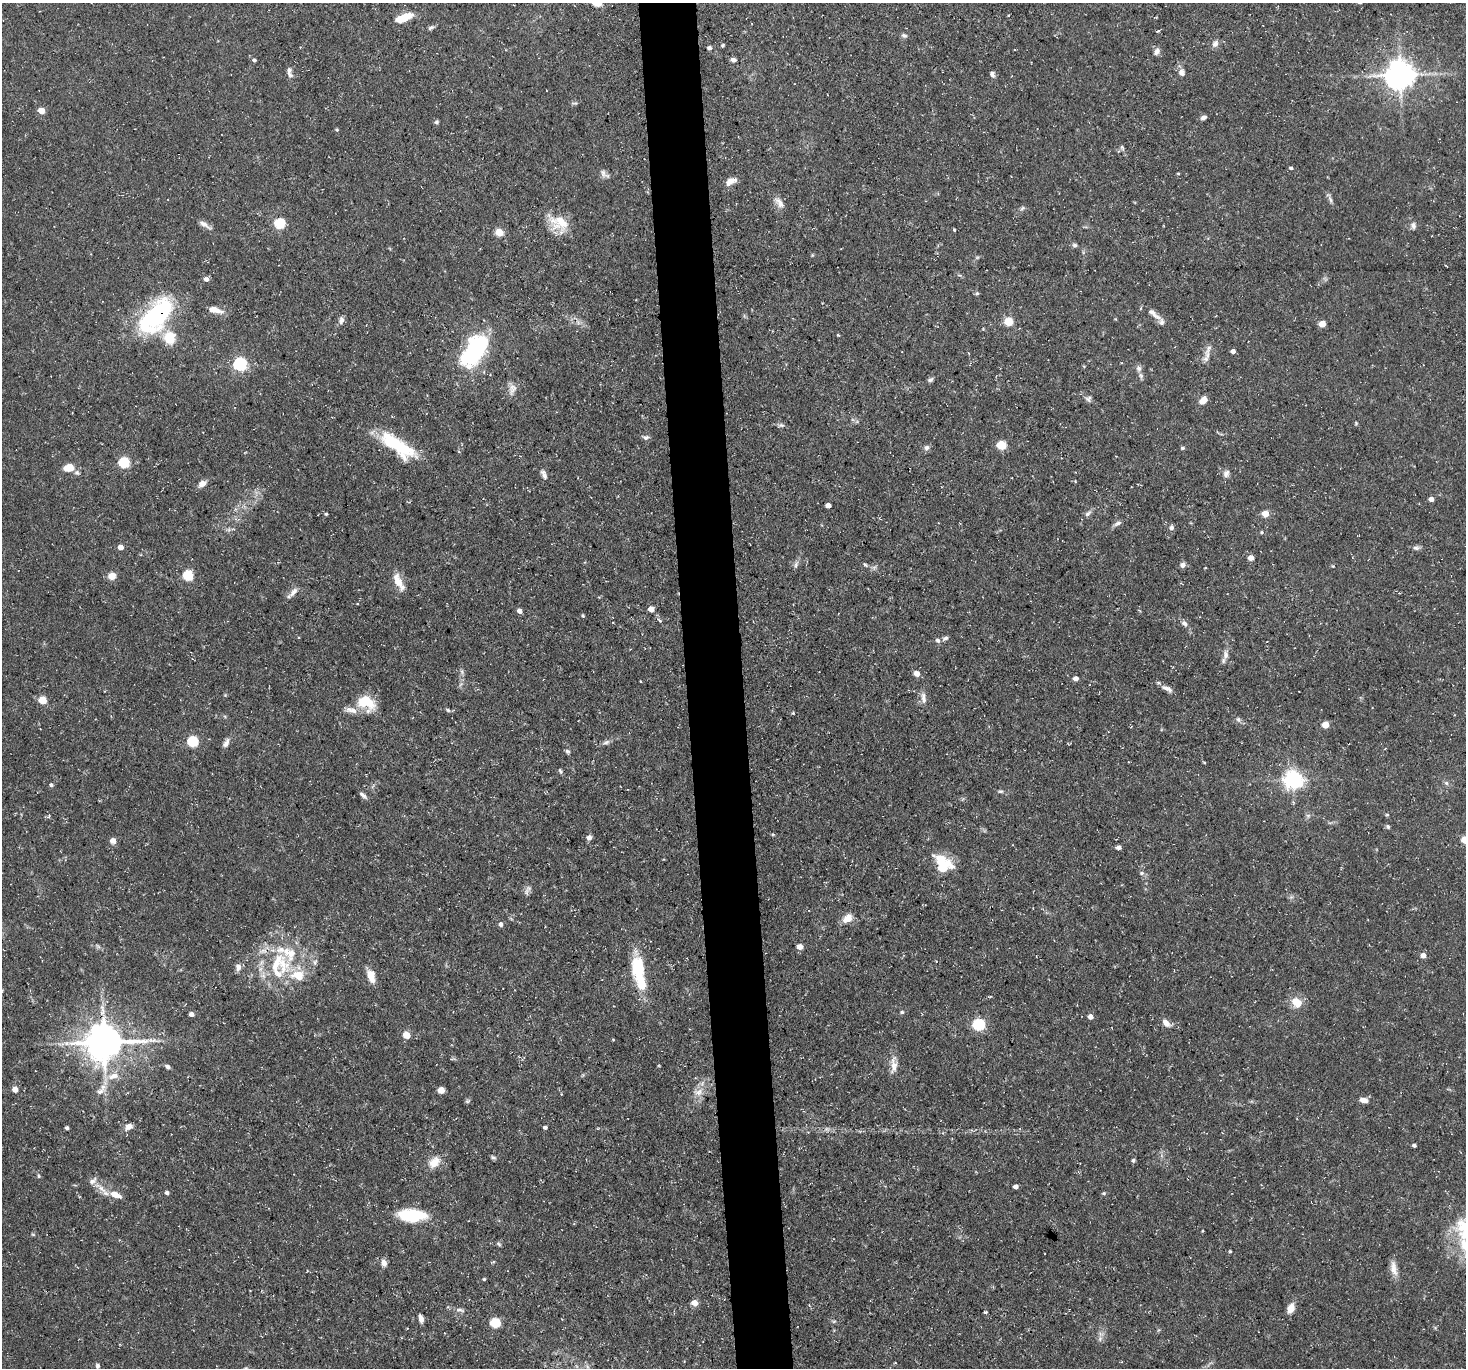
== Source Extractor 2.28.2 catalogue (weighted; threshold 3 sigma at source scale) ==
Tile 5 of 3 x 3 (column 2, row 2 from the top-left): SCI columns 1464-2927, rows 1510-2875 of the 4390 x 4362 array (HDU 1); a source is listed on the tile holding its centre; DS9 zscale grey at full resolution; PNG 1468 x 1370 px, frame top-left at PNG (2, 3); no overlay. Shown black and unused: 4% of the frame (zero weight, under 3 of 5 exposures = <1% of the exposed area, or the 3 px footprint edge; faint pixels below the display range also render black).
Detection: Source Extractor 2.28.2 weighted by HDU 2 'WHT'; one run over the whole footprint, this tile lists its part. Background 0.118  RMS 0.0048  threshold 0.0217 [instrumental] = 3 sigma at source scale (4.5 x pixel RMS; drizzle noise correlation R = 1.50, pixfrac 1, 0.05/0.05 arcsec/px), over >= 5 px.
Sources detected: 189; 1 inside a brighter object's white glare — not listed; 10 inside a brighter listed object's ellipse — not listed separately; the other 178 listed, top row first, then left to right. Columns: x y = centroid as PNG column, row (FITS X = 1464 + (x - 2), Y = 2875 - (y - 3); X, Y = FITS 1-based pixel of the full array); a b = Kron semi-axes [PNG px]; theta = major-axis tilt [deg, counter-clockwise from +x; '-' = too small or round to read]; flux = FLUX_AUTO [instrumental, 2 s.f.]
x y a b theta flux
1008 15 3 2 - 0.43
404 18 17 7 22 11
431 28 9 5 29 1.1
904 35 8 5 -23 1.1
1215 44 9 7 64 2.1
723 45 5 4 - 0.62
709 48 5 4 - 1.2
1157 51 10 7 63 2
254 60 5 4 - 1.1
734 60 6 5 - 1.7
289 70 8 6 80 1.5
1181 72 10 8 -68 2.3
992 74 7 6 - 1.4
1400 75 9 8 - 770
575 103 8 3 -4 0.69
41 111 5 4 - 7.1
1203 117 7 5 17 1.7
436 122 6 4 16 0.79
337 130 4 4 - 0.57
1122 147 6 4 -73 0.79
1291 168 5 3 - 0.73
603 173 11 6 -73 1.8
1178 173 4 3 - 0.45
730 181 14 8 24 3.7
1330 199 11 4 -66 1.5
779 203 15 8 -52 3.4
1022 208 7 4 45 0.88
560 220 28 22 -5 10
204 224 18 6 -32 2.6
280 224 6 5 - 33
1413 226 9 6 -84 1.7
954 230 4 3 - 0.53
499 232 9 7 -22 4.5
1075 245 7 5 -2 0.98
206 279 6 6 - 1.6
977 293 5 5 - 0.71
215 310 17 7 -13 4.8
1153 314 26 7 -39 4.4
156 316 45 22 50 62
341 320 10 7 79 1.8
1009 322 5 5 - 16
1322 324 5 4 - 6.9
169 338 11 10 - 12
1209 348 19 6 62 2.7
475 350 27 14 56 77
1233 351 4 4 - 2.1
240 364 6 6 - 92
1139 368 8 7 - 1.7
930 380 7 5 32 1.2
512 389 15 10 69 3.5
1088 399 8 7 - 1.3
1203 400 9 7 50 3.9
1356 423 5 4 - 0.51
781 425 7 5 -11 1.1
646 437 9 6 1 1.3
1001 445 5 5 - 22
398 446 45 16 -32 26
927 447 8 7 - 1.5
1182 448 5 4 - 0.72
124 463 6 5 - 40
69 468 11 9 8 7
1226 474 10 7 64 2
544 475 13 6 -67 1.9
202 484 8 6 34 3.1
1431 499 5 4 - 2.6
828 505 5 4 - 2.4
1088 513 11 6 43 1.7
326 514 4 4 - 0.52
1265 514 5 5 - 6.9
1118 523 12 5 27 1.6
1171 527 7 6 - 1.4
1261 532 5 4 - 0.66
121 547 5 5 - 3.3
1416 548 9 7 5 1.4
1251 558 5 4 - 3.8
796 565 9 5 65 1.4
865 565 6 4 -39 0.76
1183 565 6 6 - 1.9
112 576 7 6 - 5.5
188 576 6 5 - 35
398 582 23 8 -63 6.3
294 592 17 6 48 2.8
651 609 5 4 - 4.3
519 611 5 4 - 2.4
583 616 4 3 - 0.59
1184 623 8 6 -52 1.7
945 638 8 5 23 1.1
938 640 6 5 - 1.4
1226 655 14 7 88 2.9
462 672 7 4 -72 0.99
917 673 7 6 - 2.6
1076 678 5 4 - 2.5
1167 689 16 6 -27 2.6
923 698 16 6 -81 2.7
42 700 5 5 - 12
366 702 21 14 -25 13
351 710 18 8 -12 4
448 710 6 5 - 0.73
793 713 4 3 - 0.52
1238 719 8 6 -57 1.3
1325 725 5 5 - 8.2
193 742 6 5 - 38
606 742 10 5 15 1.5
226 743 12 6 60 2.3
567 751 6 5 - 0.93
1204 762 5 3 - 0.43
560 771 7 4 -66 0.79
1293 780 7 7 - 220
1446 783 7 5 -46 1.1
51 785 5 4 - 0.92
1001 791 8 4 0 0.84
363 795 12 4 -41 1.4
1387 815 5 3 - 0.49
49 816 6 4 49 0.66
1388 827 6 4 -58 0.85
589 838 6 6 - 1.9
1465 840 5 5 - 9.7
113 841 7 7 - 2.6
1119 847 6 4 2 1.6
943 865 19 13 -65 21
1142 873 6 5 - 0.94
527 892 12 5 78 1.6
847 918 14 9 40 4.6
501 924 6 5 - 1.6
800 947 5 4 - 4.7
287 953 42 32 -47 32
1423 955 5 5 - 3.2
238 967 10 7 -86 1.9
638 969 28 14 -85 23
371 976 12 7 -73 7.2
1296 1002 12 10 -44 7.7
902 1012 5 4 - 0.77
191 1014 4 4 - 2.3
1090 1017 4 4 - 3.1
1166 1023 13 7 -37 2.9
979 1025 6 5 - 63
406 1035 5 5 - 8.9
104 1042 11 10 - 1400
894 1065 25 8 88 4.5
167 1067 6 4 -34 1.3
113 1076 16 9 12 5.3
15 1089 5 5 - 4
441 1090 5 5 - 6.2
100 1092 14 7 31 2.8
698 1092 14 9 6 4
1363 1100 9 5 -11 3.2
468 1101 6 4 45 0.82
128 1127 9 6 32 3
545 1127 4 4 - 0.99
67 1128 4 3 - 1.1
1414 1145 4 3 - 1
493 1157 7 4 -28 0.95
1133 1160 4 4 - 1.1
434 1162 18 11 47 5.7
39 1176 5 4 - 0.59
1016 1187 4 4 - 2.2
102 1189 25 6 -38 4.5
167 1193 5 4 - 1.3
1104 1193 5 4 - 0.69
115 1195 15 7 -20 5.5
412 1215 28 12 -2 24
1202 1231 4 3 - 0.37
33 1234 6 4 -1 0.55
499 1244 7 4 -37 0.73
1465 1245 25 13 -60 14
1230 1251 4 3 - 0.48
384 1263 9 7 -69 2.4
1394 1268 20 8 -79 4.2
484 1279 3 3 - 0.56
694 1303 6 6 - 4.2
1291 1308 11 7 69 4.7
460 1310 14 5 -13 1.7
985 1312 4 3 - 0.72
421 1319 9 4 -76 2
834 1321 6 4 18 0.64
495 1323 6 5 - 30
1100 1339 8 5 47 1.3
97 1366 6 5 - 1.2
Overlapping masked pixels (flux is a lower limit): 3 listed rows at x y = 156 316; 287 953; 104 1042
Isophote crosses this tile's border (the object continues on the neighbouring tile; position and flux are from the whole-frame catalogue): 2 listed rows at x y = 1465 840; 1465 1245